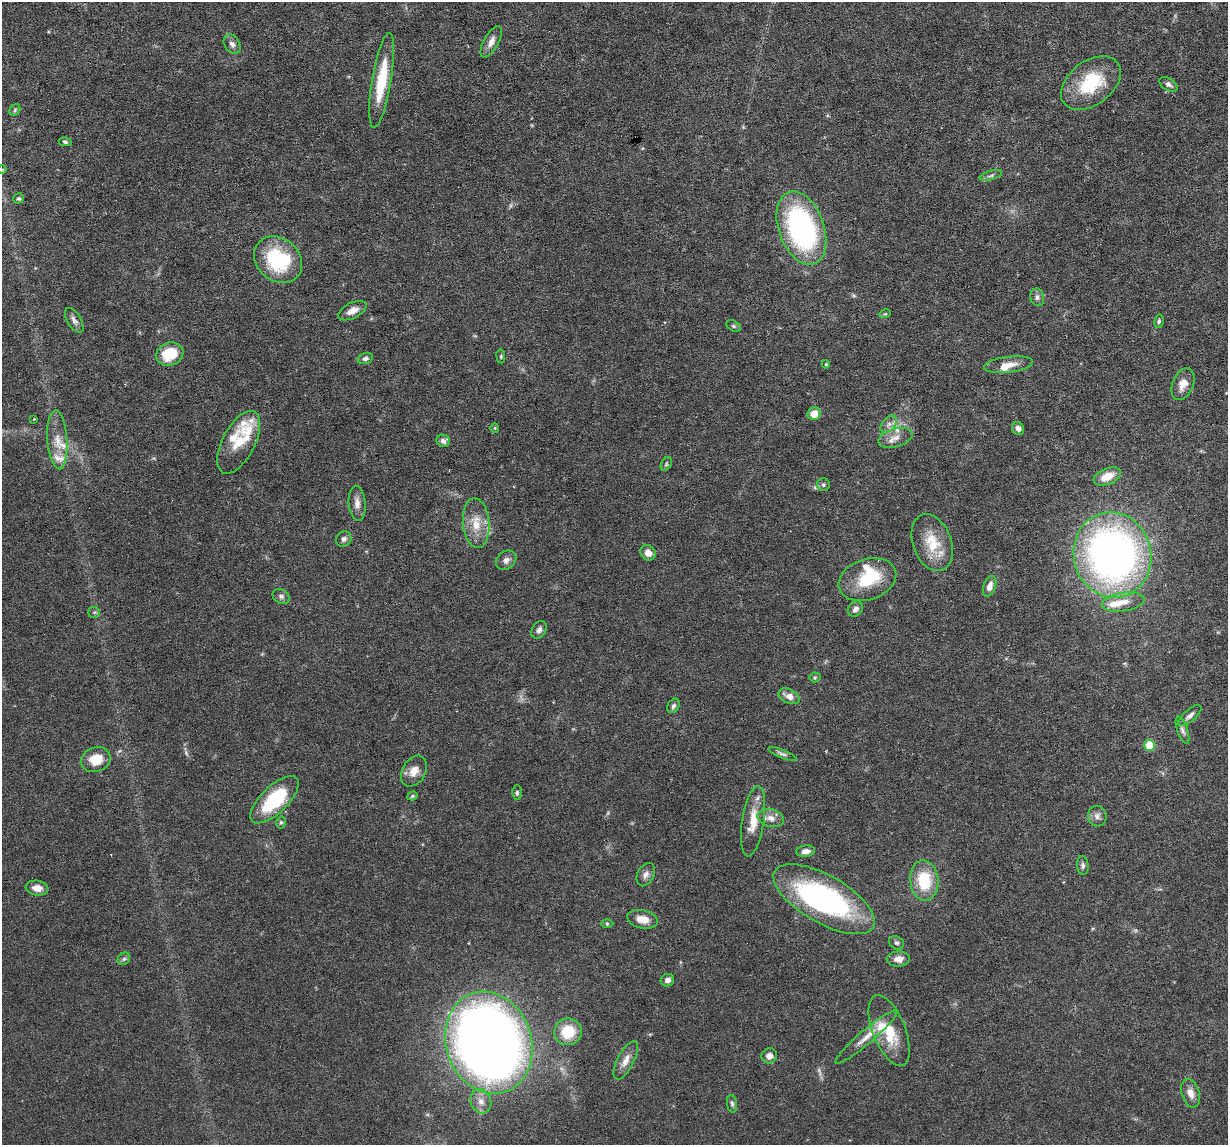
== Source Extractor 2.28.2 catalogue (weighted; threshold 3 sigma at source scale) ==
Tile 10 of 4 x 4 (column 2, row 3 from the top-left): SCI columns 1227-2452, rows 1262-2404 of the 4905 x 4927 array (HDU 1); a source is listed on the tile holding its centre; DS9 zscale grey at full resolution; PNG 1230 x 1147 px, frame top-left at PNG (2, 2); each listed source drawn as its Kron ellipse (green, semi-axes under 4 px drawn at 4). Shown black and unused: <1% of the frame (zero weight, under 3 of 6 exposures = <1% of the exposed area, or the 3 px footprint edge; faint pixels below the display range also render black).
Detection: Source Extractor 2.28.2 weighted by HDU 2 'WHT'; one run over the whole footprint, this tile lists its part. Background 0.0749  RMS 0.0043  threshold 0.0175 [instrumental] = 3 sigma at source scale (4.09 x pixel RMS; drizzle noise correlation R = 1.36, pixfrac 0.8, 0.05/0.05 arcsec/px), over >= 5 px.
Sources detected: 103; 3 too faint to see at this stretch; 2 inside a brighter object's white glare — neither listed nor drawn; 11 inside a brighter listed object's ellipse — not listed separately; the other 87 listed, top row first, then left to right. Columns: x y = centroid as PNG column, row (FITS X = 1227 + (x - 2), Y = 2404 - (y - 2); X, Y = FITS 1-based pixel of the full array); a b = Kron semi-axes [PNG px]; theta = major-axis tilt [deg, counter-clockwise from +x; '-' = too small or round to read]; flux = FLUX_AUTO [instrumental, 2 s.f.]
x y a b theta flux
491 42 18 7 61 2.9
232 44 10 7 -58 1.7
382 80 48 9 81 17
1091 83 33 22 37 21
1168 84 10 5 -32 1.3
15 110 6 5 - 0.61
65 142 6 4 -10 0.7
2 169 5 3 - 0.43
991 175 11 4 16 1.1
19 198 5 5 - 0.63
801 228 38 22 -70 83
278 260 26 21 -40 29
1037 297 9 7 -76 1.5
352 311 15 7 27 3.4
885 314 6 3 17 0.45
74 320 14 7 -58 1.8
1159 321 7 4 80 0.73
733 326 8 5 -27 0.74
170 354 14 11 19 12
501 356 7 3 -83 0.51
365 358 8 5 18 1.2
826 364 4 3 - 0.41
1008 365 25 8 7 4.3
1183 384 16 10 67 4
814 414 6 6 - 4.9
34 419 3 2 - 0.29
889 424 10 6 49 1.8
495 428 5 4 - 0.45
1018 428 7 6 - 1.8
895 438 17 9 16 3.5
57 440 29 10 -86 6.7
443 441 7 6 - 1.4
239 442 34 16 63 10
666 464 7 4 61 0.62
1107 476 14 8 22 6
823 485 6 6 - 0.91
357 503 17 8 -85 2.9
476 523 25 13 -85 8
344 539 8 7 - 1.6
932 543 29 19 -71 12
648 553 8 7 - 2.8
1112 555 43 39 -76 210
506 560 11 8 39 2
867 579 29 20 18 15
989 586 11 6 69 2.5
281 596 9 7 -31 1.3
1123 602 21 9 9 5.2
855 609 8 7 - 1.6
94 612 6 5 - 0.69
539 630 9 7 58 1.5
815 677 5 5 - 0.55
789 696 11 7 -26 3.2
673 706 8 5 57 1.2
1190 716 14 5 41 1.9
1182 730 14 5 -71 1.4
1149 745 5 5 - 13
783 754 15 4 -21 1.2
96 760 15 12 20 7.2
414 771 16 11 58 4.2
517 793 7 5 -90 0.76
412 796 5 4 - 0.55
274 800 31 13 44 26
1097 816 10 9 - 2
771 818 13 8 -16 3.1
753 821 35 11 81 8.4
281 822 6 5 - 0.64
806 851 9 5 7 2.3
1083 865 9 6 -83 1.1
646 875 12 8 63 2
924 881 20 14 -84 17
37 888 11 7 -8 3.2
824 899 57 24 -30 76
643 919 15 9 -12 4.2
607 923 6 4 -1 0.56
896 943 8 6 -31 0.97
124 959 7 5 44 0.87
898 959 11 7 3 2.7
667 980 7 6 - 1.8
889 1031 37 16 -68 14
568 1032 14 13 - 11
866 1037 40 7 41 5.6
489 1043 52 43 -71 470
769 1056 8 7 - 2.2
626 1060 21 8 63 3.8
1191 1093 15 8 -74 3.3
481 1101 12 10 -68 3.2
732 1104 9 5 -83 0.94
Isophote crosses this tile's border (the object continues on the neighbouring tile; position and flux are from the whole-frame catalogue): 1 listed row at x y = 2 169